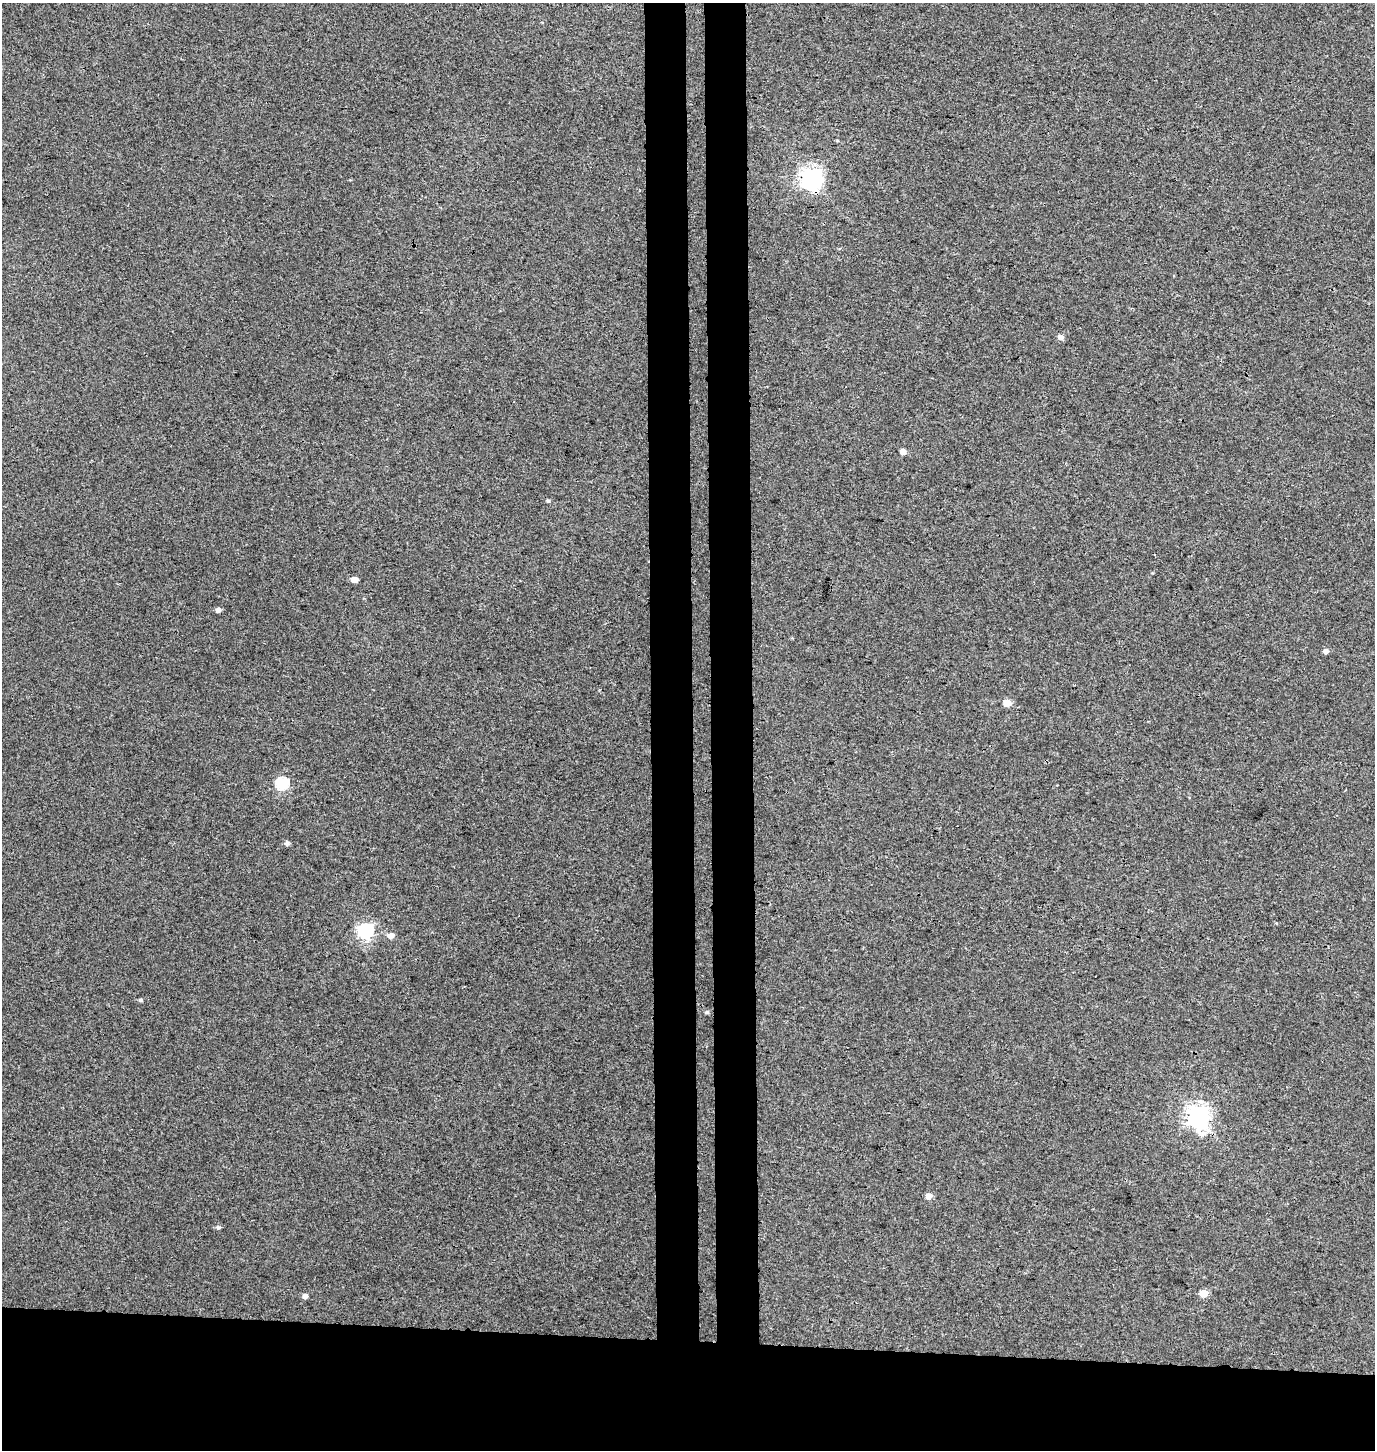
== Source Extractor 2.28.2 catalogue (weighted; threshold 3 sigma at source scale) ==
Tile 8 of 3 x 3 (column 2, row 3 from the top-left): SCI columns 1643-3015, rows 12-1459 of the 4656 x 4358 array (HDU 1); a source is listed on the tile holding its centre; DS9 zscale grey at full resolution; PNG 1377 x 1452 px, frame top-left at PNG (2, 3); no overlay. Shown black and unused: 13% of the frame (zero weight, under 3 of 4 exposures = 5% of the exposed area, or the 3 px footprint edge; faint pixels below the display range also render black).
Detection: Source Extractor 2.28.2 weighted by HDU 2 'WHT'; one run over the whole footprint, this tile lists its part. Background 0.00244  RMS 0.004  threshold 0.018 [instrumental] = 3 sigma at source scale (4.5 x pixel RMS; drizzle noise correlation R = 1.50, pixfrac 1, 0.0396/0.0396 arcsec/px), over >= 5 px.
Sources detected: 19; all 19 listed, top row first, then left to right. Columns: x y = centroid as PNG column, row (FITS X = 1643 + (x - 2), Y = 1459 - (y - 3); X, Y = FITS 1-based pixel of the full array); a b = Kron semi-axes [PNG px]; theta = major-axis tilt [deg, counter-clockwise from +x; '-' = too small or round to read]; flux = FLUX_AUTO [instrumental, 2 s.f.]
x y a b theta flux
811 178 8 7 - 240
1061 337 6 5 - 1.7
903 452 5 5 - 2.7
548 501 5 5 - 0.52
354 579 5 4 - 4
218 610 5 5 - 1.8
1326 651 5 5 - 1.6
1007 703 5 5 - 8.5
282 783 6 6 - 42
287 843 5 5 - 1.2
365 931 6 6 - 96
390 936 6 5 - 2.8
140 1000 6 4 -13 0.63
707 1012 6 5 - 0.67
1197 1115 8 7 - 270
929 1196 5 5 - 3.6
218 1227 5 5 - 0.88
1204 1293 5 5 - 7.7
305 1296 5 4 - 1.9
Overlapping masked pixels (flux is a lower limit): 1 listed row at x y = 811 178